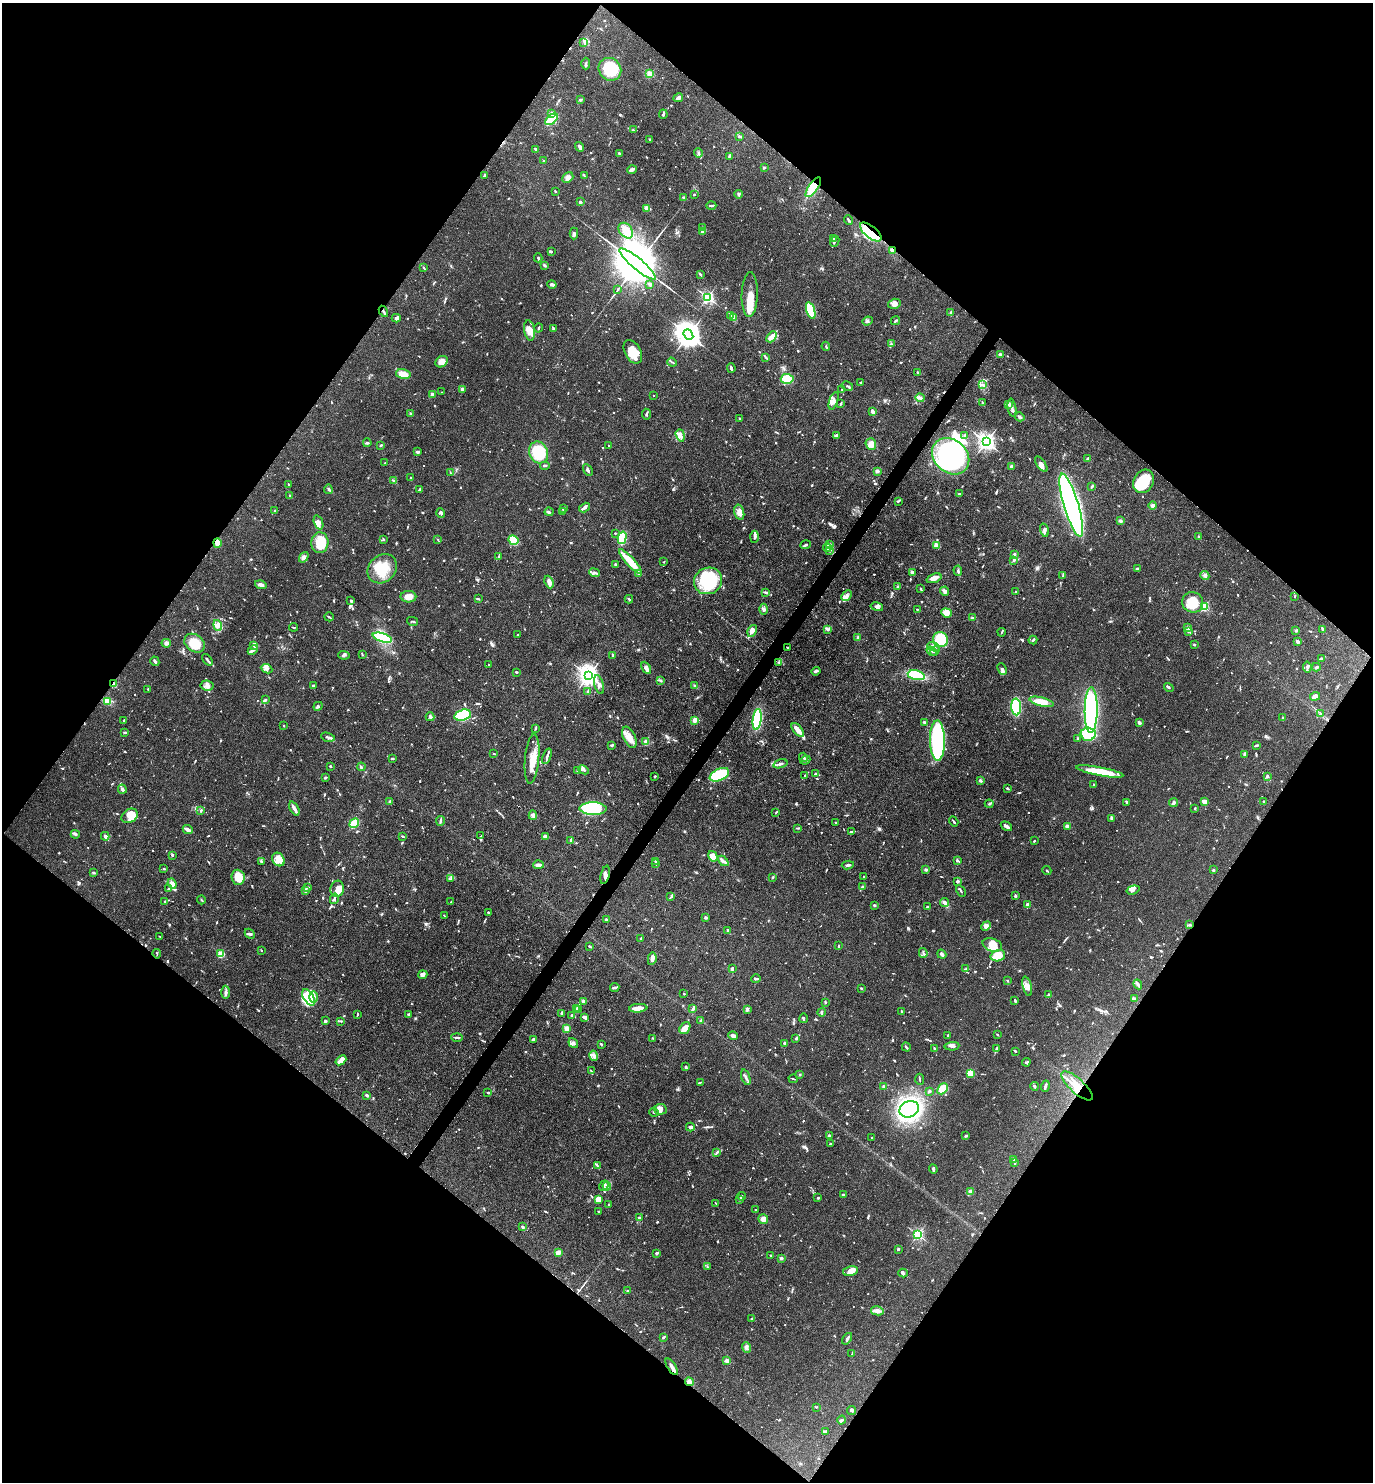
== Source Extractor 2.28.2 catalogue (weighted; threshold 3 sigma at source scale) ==
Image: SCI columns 151-5631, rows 1-5919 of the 5923 x 5919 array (HDU 1 of 3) = the unmasked area's bounding box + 8 px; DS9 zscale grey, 4 x 4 block average (1 PNG px = mean of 4 x 4 image px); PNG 1375 x 1484 px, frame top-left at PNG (2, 3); each listed source drawn as its Kron ellipse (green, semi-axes under 4 px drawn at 4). Shown black and unused: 50% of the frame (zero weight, under 3 of 4 exposures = <1% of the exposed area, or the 3 px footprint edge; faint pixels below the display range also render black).
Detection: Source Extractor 2.28.2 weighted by HDU 2 'WHT'. Background 0.112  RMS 0.0043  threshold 0.0194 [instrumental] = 3 sigma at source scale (4.5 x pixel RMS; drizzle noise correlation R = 1.50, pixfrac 1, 0.05/0.05 arcsec/px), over >= 5 px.
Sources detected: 1305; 3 too faint to see at this stretch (4 x 4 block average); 16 inside a brighter object's white glare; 11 cosmic-ray / hot-pixel residue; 2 long thin detections or spike segments (spike, bleed or trail) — neither listed nor drawn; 51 coinciding with a brighter row at this scale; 93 inside a brighter listed object's ellipse — not listed separately; of the other 1129, all 500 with FLUX_AUTO >= 2.26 (the completeness limit of this list) listed and drawn (629 fainter detections not listed), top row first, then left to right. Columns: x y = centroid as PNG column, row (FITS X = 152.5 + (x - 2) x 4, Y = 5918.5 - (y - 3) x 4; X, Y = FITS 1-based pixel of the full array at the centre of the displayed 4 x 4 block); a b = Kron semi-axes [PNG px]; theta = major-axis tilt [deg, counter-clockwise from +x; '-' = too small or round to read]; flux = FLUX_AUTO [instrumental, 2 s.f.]
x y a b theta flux
584 42 3 2 - 3.7
586 63 6 2 -87 4.2
610 69 12 11 - 110
650 74 2 2 - 150
678 98 5 3 - 10
581 100 3 3 - 3.5
552 114 2 2 - 25
663 114 5 2 - 5.1
552 119 7 3 39 120
633 130 4 2 - 2.6
739 136 3 2 - 5.9
650 139 3 2 - 2.5
580 147 5 2 - 8.3
536 149 4 2 - 3.5
698 153 5 2 - 5.2
620 154 3 2 - 6.4
729 156 2 2 - 3.8
544 161 2 2 - 2.5
764 168 2 2 - 16
632 170 5 2 - 13
485 175 2 2 - 5.5
584 176 3 2 - 2.5
568 178 6 5 - 11
813 187 12 4 55 69
555 191 3 2 - 2.8
694 194 2 2 - 2.7
738 194 4 3 - 4.7
683 197 3 2 - 2.7
580 202 2 2 - 24
711 206 5 2 - 5.3
647 208 4 3 - 13
849 220 5 2 - 4.1
702 228 3 2 - 2.5
626 231 9 6 -51 28
703 231 3 3 - 21
871 232 13 6 -39 78
574 233 6 3 90 5.3
834 239 3 3 - 3.8
835 241 5 2 - 4.2
893 250 2 2 - 85
551 251 3 3 - 2.5
538 258 4 2 - 6.8
638 264 23 5 -40 31000
545 265 4 3 - 3.8
424 268 3 2 - 3.3
700 275 3 2 - 3
552 284 5 2 - 9.8
650 284 3 2 - 6.9
618 289 3 2 - 3.2
750 294 22 8 88 43
707 297 2 2 - 500
894 304 6 5 - 12
811 310 8 3 -73 140
383 311 6 2 -61 4.2
951 312 4 2 - 6.4
730 315 3 2 - 3.3
734 317 3 2 - 23
396 318 4 3 - 6.6
895 320 5 2 - 3
867 321 5 3 - 4.9
539 328 4 2 - 2.8
553 329 2 2 - 3.6
529 330 10 5 -79 20
688 335 6 4 -51 3800
772 337 6 3 48 21
891 344 3 2 - 3.1
826 346 4 2 - 2.5
633 352 13 8 -61 45
1000 354 3 2 - 6.7
766 358 3 2 - 2.4
441 362 6 5 - 19
672 362 5 2 - 2.9
731 368 5 2 - 7.1
917 372 2 2 - 3.4
403 374 7 5 -12 21
787 379 6 5 - 62
860 382 2 2 - 5.2
983 385 4 3 - 5.2
847 386 6 2 -29 4.6
462 389 4 3 - 8.3
842 390 2 2 - 2.3
442 392 2 2 - 2.3
432 395 3 2 - 21
654 395 2 2 - 4.1
920 398 4 3 - 6.6
833 401 9 4 71 12
841 403 4 2 - 3.1
982 403 4 2 - 2.5
1008 404 3 3 - 9.6
1012 408 9 2 -80 8.3
872 411 4 2 - 14
410 414 3 2 - 2.9
646 414 5 2 - 3.7
1020 417 5 3 - 4.8
740 418 2 2 - 5.9
680 435 6 3 -71 10
836 435 4 3 - 4.1
965 435 3 2 - 3.1
986 442 3 2 - 1200
367 443 4 2 - 4.3
871 444 6 5 - 22
381 445 3 2 - 4.3
609 446 2 2 - 3.1
418 452 4 3 - 4.4
539 452 11 9 -66 100
951 456 20 16 -41 390
1087 459 3 2 - 3.2
385 463 2 2 - 3.2
1041 464 9 4 -54 13
545 466 5 2 - 3.5
1012 466 2 2 - 23
588 470 6 2 -61 7
877 471 2 2 - 42
451 473 2 2 - 2.6
411 478 2 2 - 2.6
393 481 4 2 - 3.2
1143 481 12 10 61 110
289 484 2 2 - 2.7
1092 486 3 2 - 4.7
328 489 5 2 - 3.5
419 490 4 2 - 4.5
959 494 3 2 - 3.3
290 496 2 2 - 2.8
898 501 4 2 - 3.3
1071 505 33 7 -73 1500
1153 506 4 3 - 9.2
563 508 4 2 - 3.5
585 508 6 3 32 8.3
275 511 2 2 - 4.3
549 512 4 3 - 4.1
562 512 2 2 - 7
739 512 8 4 -76 13
441 513 4 2 - 5.8
1121 521 4 3 - 4.3
318 522 7 4 -71 17
1044 530 7 2 -76 5.9
615 533 2 2 - 2.8
754 537 6 3 87 5.9
1199 537 2 2 - 3.5
622 538 6 4 76 110
383 539 4 2 - 2.4
438 540 4 2 - 2.4
513 540 5 4 - 73
217 543 5 4 - 16
320 543 10 8 87 68
830 544 3 3 - 3.5
806 545 5 3 - 4.5
936 545 4 4 - 9.8
827 548 4 3 - 5.4
829 551 2 2 - 2.4
1014 554 2 2 - 28
304 557 6 4 55 11
498 557 3 2 - 3.2
1014 561 2 2 - 4.2
630 562 16 3 -48 68
664 562 2 2 - 2.8
615 565 3 2 - 5.9
382 569 16 13 45 75
1137 569 4 3 - 5.8
958 571 5 2 - 5.8
912 572 4 3 - 6.9
595 573 5 2 - 6
639 574 3 3 - 3.7
1063 576 4 2 - 3.1
1205 576 4 3 - 5.5
934 578 8 4 20 15
708 581 14 13 - 250
549 582 6 3 -68 13
261 585 6 3 -16 13
897 587 4 2 - 3.3
921 589 3 2 - 4.9
945 591 4 3 - 8.4
766 592 3 2 - 7.1
1016 592 2 2 - 2.5
847 595 6 4 45 10
1295 596 2 2 - 3.5
408 597 8 5 -2 28
478 599 3 2 - 2.7
629 599 4 2 - 3.8
351 600 3 2 - 6
1193 602 10 10 - 77
877 607 6 3 -13 7.2
1204 607 2 2 - 230
764 609 5 3 - 6.5
917 609 2 2 - 3.1
946 613 5 4 - 23
329 617 5 2 - 2.6
972 618 2 2 - 17
412 621 5 2 - 3.2
218 625 5 3 - 9.5
293 627 4 2 - 2.7
1187 628 3 2 - 3.7
1322 629 4 2 - 4.3
828 630 4 3 - 4.5
752 631 6 4 60 16
1188 631 3 2 - 2.4
1296 631 3 2 - 2.8
1002 632 4 2 - 2.5
518 635 2 2 - 5.4
382 638 10 4 -17 160
858 638 4 3 - 4.6
941 640 8 7 - 96
1033 640 4 2 - 3.4
1298 642 3 2 - 8.2
166 643 5 4 - 6.7
195 643 11 8 -36 69
1194 644 3 2 - 2.6
254 645 4 2 - 3.6
934 647 7 3 -20 7.6
787 648 2 2 - 5.4
253 650 5 3 - 12
932 651 5 2 - 3.7
935 651 5 2 - 6.2
344 655 5 3 - 5.3
362 655 3 2 - 2.4
613 655 3 2 - 5.7
1321 659 3 3 - 4.4
207 660 7 2 -52 5.6
155 661 5 2 - 12
779 662 3 2 - 2.9
489 665 2 2 - 2.7
1307 667 5 2 - 5.8
1316 667 4 2 - 3.9
646 668 6 2 -61 26
267 669 6 4 -24 9.4
1002 669 6 3 -67 6.5
816 671 5 3 - 5.9
516 672 2 2 - 3.3
588 675 3 3 - 1800
916 675 8 4 -12 100
660 680 4 2 - 3
114 683 3 2 - 2.4
599 685 9 4 -75 12
207 686 6 5 - 12
313 686 2 2 - 14
695 686 4 2 - 3.4
1169 687 5 2 - 3.4
148 689 2 2 - 3.4
588 692 3 2 - 4.4
1315 696 5 3 - 17
265 700 4 2 - 5.7
108 702 4 3 - 30
1041 702 12 4 -13 40
318 706 5 2 - 5.5
1016 707 8 5 -86 150
1091 710 23 6 89 400
1320 713 4 2 - 2.4
463 715 8 5 16 240
430 717 4 3 - 5.3
1283 718 3 2 - 4.3
757 719 10 4 83 170
124 720 2 2 - 3.7
695 720 2 2 - 98
924 722 2 2 - 6.3
1139 723 2 2 - 8.8
284 726 2 2 - 2.5
535 728 3 2 - 2.5
798 730 8 3 -51 32
125 732 3 2 - 4.3
1088 734 7 6 - 110
328 737 7 2 -16 7.3
629 737 11 6 -64 29
1077 739 3 2 - 2.4
937 741 20 7 -89 330
646 742 3 3 - 13
612 745 4 2 - 4.2
1256 745 3 2 - 4.7
494 753 3 2 - 2.4
1245 754 3 2 - 2.9
547 756 8 2 72 9.2
803 757 5 2 - 4.9
392 758 3 2 - 2.9
532 759 25 7 84 42
805 760 5 2 - 6.8
780 764 7 2 17 6.5
330 766 3 2 - 2.5
361 767 4 2 - 2.6
577 770 2 2 - 2.9
584 770 5 3 - 7
1100 771 24 4 -11 100
815 774 3 2 - 2.6
719 775 10 6 26 140
805 776 3 2 - 2.7
1267 776 2 2 - 22
325 777 3 2 - 3.7
655 777 3 2 - 2.7
980 780 3 2 - 8
1094 785 3 2 - 2.6
1007 788 3 2 - 3.5
122 789 4 2 - 10
389 801 2 2 - 5
1204 801 3 3 - 13
1263 801 2 2 - 6.5
1127 802 3 2 - 6.1
1173 803 4 2 - 7.4
989 804 4 2 - 3.4
294 808 7 3 -63 8.9
1195 808 2 2 - 2.5
593 809 13 6 -1 180
201 810 4 2 - 2.7
776 812 3 2 - 2.8
533 815 5 3 - 7
130 816 9 6 32 44
1111 818 4 3 - 3.7
440 821 5 2 - 4.4
954 821 5 2 - 3.7
835 822 2 2 - 3.6
354 823 5 3 - 77
1006 826 6 2 -33 8
1067 826 2 2 - 40
798 828 4 2 - 3.8
188 829 5 2 - 14
852 832 4 2 - 3.5
75 834 4 3 - 5
105 836 4 3 - 8
403 836 3 2 - 2.9
481 836 3 2 - 2.4
545 837 3 2 - 9.6
571 840 3 2 - 6.6
1034 841 3 2 - 2.3
172 855 2 2 - 5.2
713 856 6 4 -59 22
278 859 7 6 - 38
957 860 3 2 - 6.2
261 861 3 2 - 3.2
656 861 2 2 - 4.6
723 861 6 2 -43 11
656 864 3 2 - 3
538 865 5 2 - 11
848 865 6 2 8 6
164 869 2 2 - 12
926 870 3 2 - 5.4
1213 870 2 2 - 15
1047 871 4 2 - 2.7
94 872 3 2 - 2.9
605 875 9 2 77 8.9
864 876 2 2 - 2.3
238 877 7 6 - 43
772 877 2 2 - 4
451 879 4 2 - 2.6
958 881 2 2 - 11
172 884 5 4 - 31
307 887 3 2 - 5.1
862 887 3 2 - 6.7
168 889 3 2 - 3
337 889 8 6 80 25
1133 890 6 4 17 7.2
305 891 3 2 - 8.2
961 891 6 2 -61 4.1
1015 896 2 2 - 17
670 897 4 2 - 3.5
334 899 5 3 - 5.5
201 900 4 2 - 2.5
165 901 2 2 - 2.7
451 902 2 2 - 2.3
945 902 5 2 - 12
874 905 2 2 - 4.3
1028 905 3 2 - 8.4
927 907 4 2 - 2.5
488 912 2 2 - 3.5
444 915 4 2 - 2.4
706 918 2 2 - 24
607 919 4 2 - 5.3
1190 925 3 2 - 4
986 926 5 4 - 16
728 930 3 2 - 9.7
250 934 5 3 - 5.1
160 936 4 2 - 2.7
641 938 3 2 - 4
839 945 2 2 - 2.3
992 945 10 6 -17 36
590 946 3 2 - 5.2
261 950 3 2 - 2.3
923 953 5 2 - 4.7
157 954 5 2 - 2.6
221 954 2 2 - 150
942 954 5 2 - 8
998 956 7 5 17 41
652 959 6 3 80 19
732 968 4 2 - 7.6
966 969 4 2 - 4
423 975 4 4 - 7
756 979 5 2 - 4.6
1007 981 2 2 - 2.8
1138 984 5 2 - 4.6
1027 986 10 4 -74 14
615 988 4 2 - 6.9
861 988 3 2 - 4.1
226 992 7 2 89 6.6
684 994 2 2 - 7.7
1049 995 3 2 - 6.5
308 997 9 5 -58 110
314 997 6 3 90 8.1
1134 999 4 2 - 12
1015 1000 3 2 - 4
584 1001 2 2 - 49
825 1002 3 2 - 3.2
577 1008 2 2 - 5.5
638 1008 9 3 5 27
693 1009 3 2 - 4.6
747 1009 3 2 - 3.6
578 1010 4 2 - 3.1
902 1011 2 2 - 4.7
821 1012 4 2 - 5.2
561 1013 2 2 - 9.6
358 1014 2 2 - 2.3
409 1014 3 2 - 3.3
572 1015 3 2 - 3.2
585 1017 3 2 - 14
804 1018 4 2 - 3.8
701 1020 2 2 - 3.3
325 1021 3 2 - 4.8
341 1021 3 2 - 2.8
567 1028 2 2 - 100
685 1028 6 4 54 27
997 1034 2 2 - 2.6
948 1035 2 2 - 13
733 1036 5 3 - 10
457 1037 5 2 - 4.3
653 1038 2 2 - 2.5
796 1038 3 2 - 3.9
533 1039 4 2 - 6.9
573 1043 5 3 - 5.7
784 1043 2 2 - 18
601 1044 3 2 - 3.6
952 1046 7 2 3 5.4
906 1047 4 2 - 4.9
934 1049 3 2 - 3.2
996 1049 3 2 - 3.7
1015 1051 3 2 - 4.1
594 1056 5 3 - 8.8
341 1060 6 2 40 34
1026 1062 4 2 - 3.8
686 1067 4 2 - 2.9
591 1071 3 2 - 3
970 1073 2 2 - 110
800 1075 2 2 - 2.7
746 1077 8 3 -71 7.8
793 1079 4 2 - 2.7
920 1079 5 2 - 2.3
701 1082 3 2 - 2.3
884 1086 3 3 - 5.2
1034 1086 4 3 - 4
1045 1086 6 2 73 7.7
1077 1086 20 7 -42 44
943 1089 6 4 47 48
929 1091 2 2 - 23
488 1093 3 2 - 3.6
367 1095 3 2 - 4.7
660 1109 6 5 - 14
909 1109 10 8 22 520
654 1112 4 2 - 4.5
690 1127 4 3 - 11
829 1135 2 2 - 15
966 1136 4 2 - 4.9
872 1138 2 2 - 2.3
830 1144 2 2 - 7.5
717 1152 3 2 - 2.8
1014 1160 3 2 - 3.3
1015 1163 3 3 - 3.4
597 1165 3 2 - 3.5
933 1169 5 2 - 4.8
604 1186 5 2 - 2.9
607 1186 4 2 - 3.5
970 1192 3 2 - 16
843 1195 3 2 - 4
741 1196 4 2 - 2.9
818 1198 2 2 - 3.1
598 1199 3 3 - 34
740 1199 4 2 - 6.3
716 1203 4 2 - 2.4
609 1204 2 2 - 3.5
755 1209 2 2 - 3.4
599 1211 2 2 - 2.6
639 1218 4 3 - 4
763 1219 5 4 - 19
522 1227 4 2 - 2.8
918 1234 2 2 - 430
898 1249 2 2 - 18
558 1252 3 2 - 18
657 1253 3 2 - 5.8
771 1256 3 2 - 3.1
781 1258 2 2 - 31
707 1267 4 2 - 2.4
850 1271 7 5 11 22
903 1273 5 3 - 5.3
627 1291 2 2 - 2.3
877 1311 6 4 -13 12
752 1318 2 2 - 3.4
663 1337 2 2 - 6.9
847 1339 6 2 55 7.9
746 1347 5 3 - 7
852 1354 4 2 - 2.3
727 1360 2 2 - 64
672 1367 9 2 -58 16
689 1382 4 4 - 10
816 1407 3 2 - 2.7
852 1411 4 3 - 4.2
842 1420 4 2 - 4.5
825 1432 3 2 - 11
Overlapping masked pixels (flux is a lower limit): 12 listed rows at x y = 813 187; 871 232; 893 250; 383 311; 217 543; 114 683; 605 875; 1190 925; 157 954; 1077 1086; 672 1367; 689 1382
Diffuse or blended objects may show on this block-average render without a row.